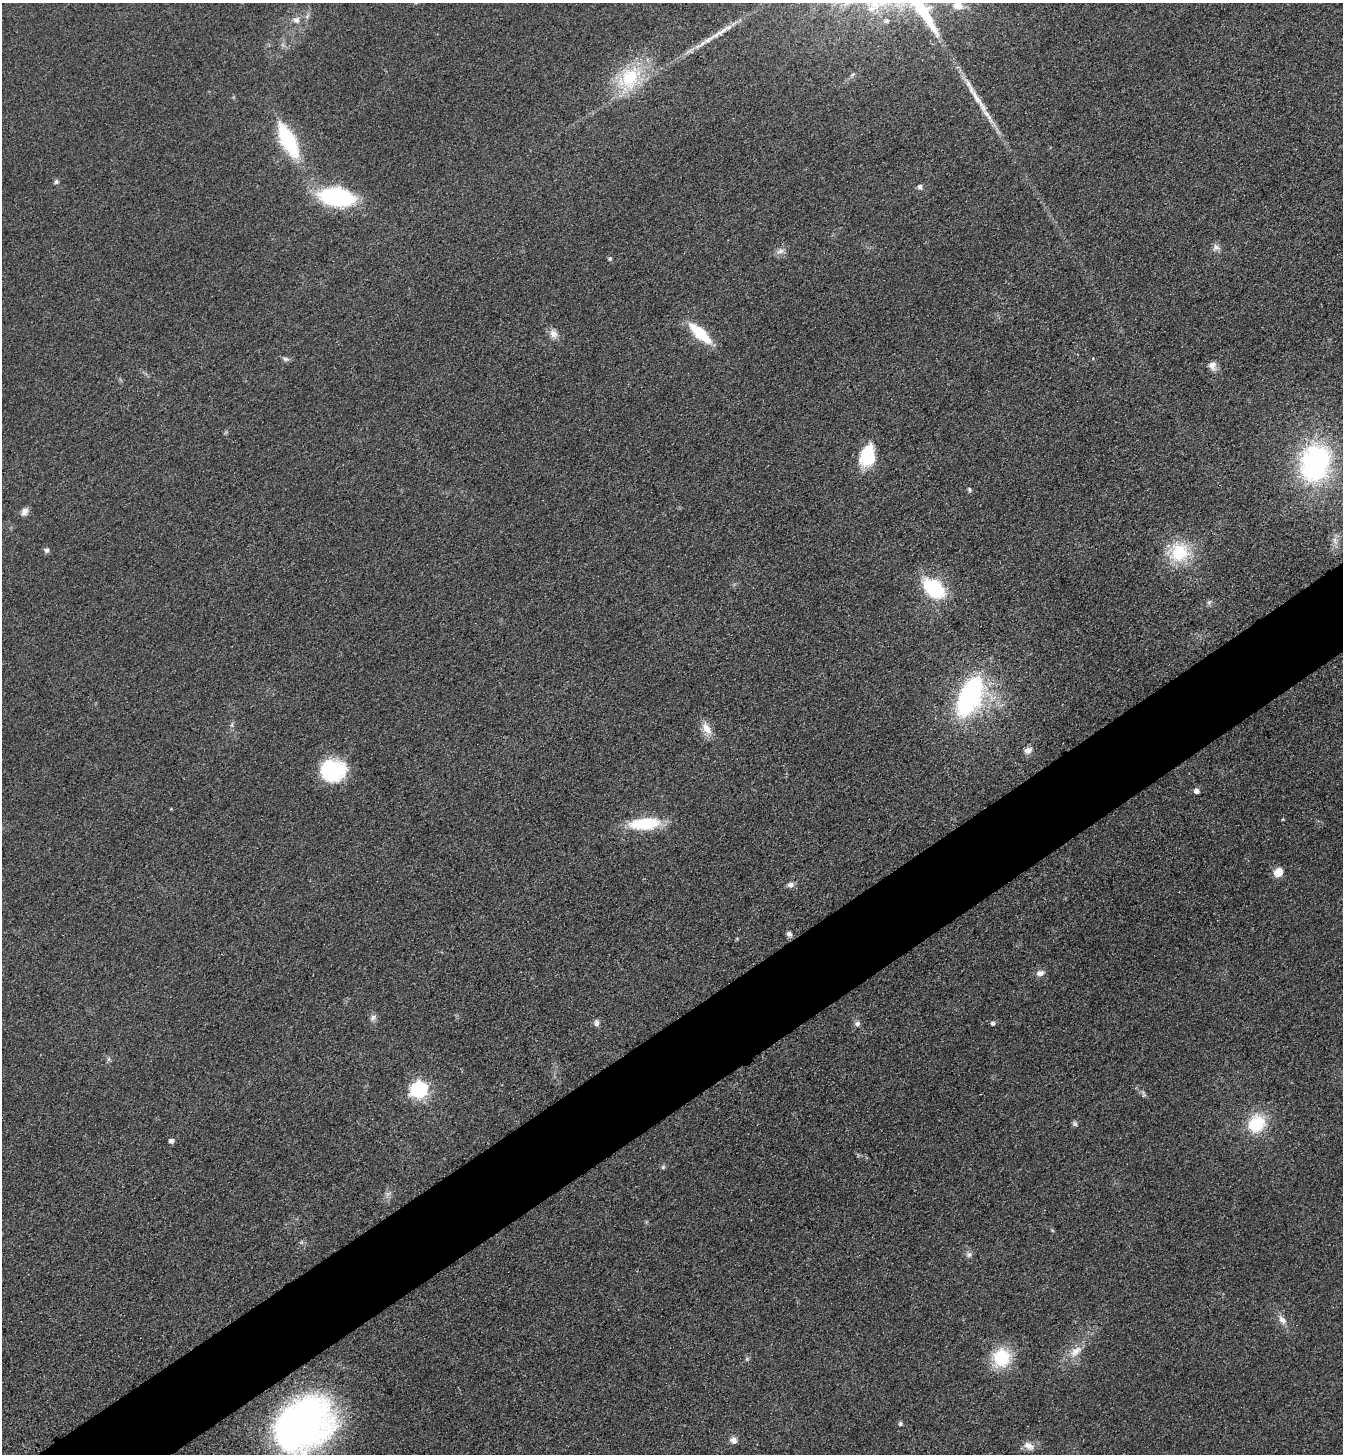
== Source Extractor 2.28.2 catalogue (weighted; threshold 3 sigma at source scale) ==
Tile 7 of 4 x 4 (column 3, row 2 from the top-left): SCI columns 2862-4202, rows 2935-4386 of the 5861 x 5869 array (HDU 1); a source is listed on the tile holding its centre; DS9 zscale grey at full resolution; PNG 1345 x 1456 px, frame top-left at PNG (2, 3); no overlay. Shown black and unused: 6% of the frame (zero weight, under 3 of 4 exposures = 3% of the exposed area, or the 3 px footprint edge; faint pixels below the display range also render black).
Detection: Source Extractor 2.28.2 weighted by HDU 2 'WHT'; one run over the whole footprint, this tile lists its part. Background 0.0774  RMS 0.0093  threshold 0.042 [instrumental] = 3 sigma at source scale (4.5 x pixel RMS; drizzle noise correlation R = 1.50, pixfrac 1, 0.05/0.05 arcsec/px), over >= 5 px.
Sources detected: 57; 1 long thin detection or spike segment (spike, bleed or trail) — not listed; the other 56 listed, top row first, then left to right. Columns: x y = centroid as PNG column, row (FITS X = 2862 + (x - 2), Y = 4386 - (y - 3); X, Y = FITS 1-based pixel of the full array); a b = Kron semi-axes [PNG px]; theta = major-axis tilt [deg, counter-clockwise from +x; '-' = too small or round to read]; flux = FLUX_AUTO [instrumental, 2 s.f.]
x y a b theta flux
958 6 11 9 -18 11
296 20 10 9 - 5.6
887 21 5 5 - 2
720 32 41 7 35 17
630 78 38 28 54 60
288 140 44 16 -63 68
56 181 6 6 - 2.1
920 187 7 6 - 2.6
336 197 35 18 -10 100
1216 247 10 9 - 4.3
780 251 12 7 35 4.5
610 259 5 5 - 1.5
700 333 25 9 -43 41
553 334 14 9 -70 6.6
285 359 11 5 -17 2.4
1212 366 12 10 -73 5.9
867 456 23 16 77 38
1315 462 36 28 77 190
969 489 5 4 - 1.9
24 512 10 8 53 4.7
1335 540 13 6 90 5.4
47 550 6 6 - 2.6
1179 552 27 25 16 47
934 588 29 18 -39 57
1209 602 8 5 65 2.1
969 696 24 12 66 270
232 725 7 4 71 1.7
706 728 20 10 -58 10
1028 750 10 7 21 5.2
333 770 27 23 -3 63
1197 791 5 4 - 5.1
644 823 25 10 4 57
1278 873 9 7 50 14
790 885 8 6 11 3.9
789 934 7 6 - 3.1
1040 973 12 8 20 4.5
373 1017 10 6 34 3.3
596 1023 9 7 84 3.1
993 1023 5 5 - 2.3
857 1024 8 6 3 2.9
109 1059 6 4 70 1.7
419 1089 7 7 - 270
1143 1094 11 5 -69 2.1
1257 1123 19 16 55 41
1075 1124 8 6 -37 2.1
171 1141 5 5 - 4.1
663 1167 6 5 - 1.5
969 1254 8 8 - 3.2
1282 1320 15 8 -51 6.6
1076 1351 20 10 41 12
1002 1358 15 15 - 54
747 1359 6 5 - 1.5
900 1424 6 5 - 1.7
303 1425 66 50 36 360
734 1440 9 8 - 4.5
1029 1446 14 9 -29 7.1
Isophote crosses this tile's border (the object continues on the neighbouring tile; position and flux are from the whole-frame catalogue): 2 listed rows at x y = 958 6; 303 1425